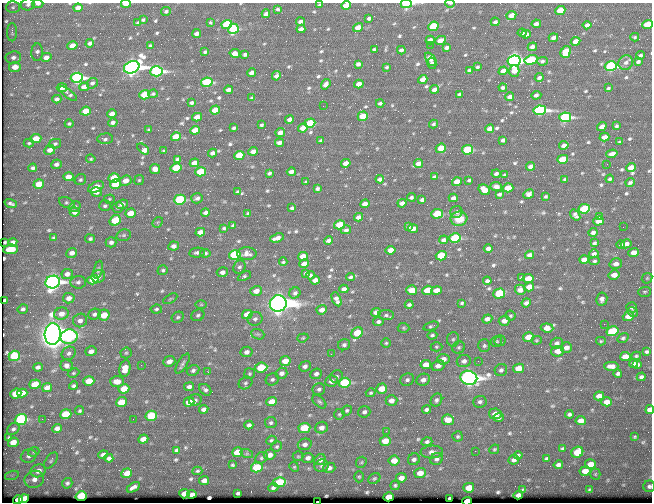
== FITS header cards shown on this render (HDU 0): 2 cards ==
NAXIS1  =                  650 / Width of table row in bytes
NAXIS2  =                  500 / Number of rows in table

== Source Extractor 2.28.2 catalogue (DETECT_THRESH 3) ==
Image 650 x 500 px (HDU 0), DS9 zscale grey, 1 PNG px = 1 image px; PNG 654 x 504 px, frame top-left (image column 1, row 500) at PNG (2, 3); each listed source drawn as its Kron ellipse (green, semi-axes under 4 px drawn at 4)
Background 354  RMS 1.2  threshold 3.49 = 3 sigma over >= 5 px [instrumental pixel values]
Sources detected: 629; of the 629, the 500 brightest by FLUX_AUTO listed and drawn (129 fainter detections omitted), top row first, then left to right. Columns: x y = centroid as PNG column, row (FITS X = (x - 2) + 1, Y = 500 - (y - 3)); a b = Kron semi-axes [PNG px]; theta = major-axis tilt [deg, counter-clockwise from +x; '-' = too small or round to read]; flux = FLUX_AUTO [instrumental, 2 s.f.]
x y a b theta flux
450 3 5 2 - 130
28 4 7 6 - 210
38 4 5 3 - 240
126 4 5 3 - 1300
406 4 5 3 - 8000
320 5 4 3 - 180
346 5 5 4 - 880
13 7 7 5 2 150
78 8 4 4 - 430
278 9 4 3 - 140
560 10 5 4 - 1900
166 11 5 4 - 150
266 14 4 3 - 250
511 15 5 4 - 780
369 18 4 3 - 190
143 20 4 3 - 130
301 22 4 4 - 380
495 22 4 3 - 210
138 23 4 3 - 140
210 23 3 3 - 94
227 24 5 4 - 4700
536 24 4 4 - 340
647 24 5 4 - 2700
587 25 4 4 - 310
433 26 5 4 - 3900
358 27 5 4 - 920
233 29 5 5 - 5100
301 29 4 4 - 280
12 32 9 5 -89 200
197 33 4 4 - 370
522 33 4 3 - 160
526 34 5 4 - 310
635 37 4 3 - 94
553 38 5 3 - 290
430 40 4 4 - 370
440 40 6 4 26 800
576 41 5 4 - 700
90 43 4 4 - 230
430 45 2 2 - 120
72 46 5 4 - 1000
150 46 3 3 - 100
532 47 4 4 - 280
447 48 4 3 - 220
374 49 3 3 - 100
401 50 4 3 - 230
37 52 8 6 87 250
205 52 4 3 - 140
566 52 6 5 - 2700
235 53 5 4 - 580
245 54 4 3 - 160
640 55 4 3 - 170
13 57 8 6 6 320
46 57 5 4 - 430
431 59 8 4 -53 370
531 60 6 4 14 4200
514 61 7 5 10 50000
542 61 5 4 - 150
638 61 4 3 - 160
432 63 6 4 -76 290
626 63 8 7 - 300
358 64 4 4 - 250
611 66 6 5 - 12000
15 67 6 5 - 930
132 67 8 6 23 57000
387 67 3 3 - 110
477 67 3 3 - 110
469 70 3 3 - 110
157 71 6 5 - 20000
503 71 5 4 - 500
514 71 6 5 - 710
252 73 4 4 - 370
276 76 5 4 - 320
77 78 6 5 - 19000
539 78 4 3 - 190
423 79 5 4 - 600
207 82 6 4 10 5700
92 83 6 5 - 190
326 84 5 4 - 370
359 84 5 4 - 720
84 87 5 4 - 490
503 87 4 3 - 160
62 88 5 4 - 1000
608 88 3 3 - 110
435 89 5 4 - 430
228 90 4 4 - 300
68 94 10 4 -37 240
153 94 4 4 - 110
459 94 3 3 - 96
145 95 5 4 - 3400
536 95 5 3 - 240
510 97 4 4 - 350
252 98 3 3 - 110
57 99 4 4 - 260
192 103 4 3 - 180
380 103 4 3 - 160
323 106 2 2 - 130
215 110 5 4 - 1600
540 110 6 4 8 21000
86 111 5 4 - 1800
112 114 5 4 - 510
363 116 5 4 - 1800
197 117 5 4 - 860
565 117 6 4 12 13000
290 119 4 4 - 310
113 122 5 3 - 230
310 123 5 4 - 3900
69 124 4 4 - 130
434 124 4 3 - 120
261 125 3 3 - 110
616 126 3 3 - 120
602 127 5 4 - 410
234 128 3 3 - 140
303 128 5 4 - 710
490 129 5 4 - 540
149 130 3 3 - 110
195 130 5 4 - 1300
280 132 5 4 - 620
176 137 5 4 - 2200
604 137 5 4 - 630
36 139 5 4 - 1400
105 139 8 5 4 270
321 140 4 3 - 140
503 140 4 4 - 240
620 142 4 3 - 110
29 143 5 3 - 110
279 143 4 4 - 270
55 144 6 4 13 150
564 145 4 4 - 310
441 148 5 4 - 1700
143 149 7 3 -39 1200
50 150 5 5 - 530
468 150 5 4 - 4800
164 151 4 3 - 120
253 151 5 4 - 480
212 153 4 3 - 310
612 154 5 4 - 590
239 155 5 4 - 2100
91 159 5 3 - 94
177 159 4 4 - 120
563 159 5 4 - 3200
194 163 5 4 - 680
346 163 5 4 - 610
418 163 5 4 - 460
56 164 5 4 - 290
607 164 2 2 - 240
531 166 5 4 - 380
33 168 4 3 - 200
176 168 5 4 - 3400
631 168 5 4 - 900
155 169 5 5 - 600
200 172 5 4 - 3100
291 172 4 4 - 340
269 173 4 3 - 150
496 174 4 3 - 190
505 175 3 3 - 120
68 177 5 4 - 870
434 177 4 3 - 150
114 178 5 4 - 2000
380 179 4 4 - 230
565 179 3 3 - 110
610 179 4 3 - 140
80 180 6 5 - 150
139 180 5 4 - 93
469 180 3 3 - 110
126 181 6 5 - 680
306 182 3 3 - 110
457 182 5 4 - 1000
630 183 4 3 - 160
39 184 5 4 - 1700
115 184 5 4 - 3500
496 186 6 4 -6 260
96 187 8 5 27 1300
508 188 5 4 - 1800
317 189 4 3 - 150
484 190 6 5 - 1000
96 192 6 5 - 440
237 192 3 3 - 130
499 194 4 3 - 180
529 194 5 4 - 340
546 196 3 3 - 100
411 197 4 3 - 170
197 198 6 5 - 200
453 198 4 4 - 320
109 199 5 4 - 96
180 200 6 5 - 6800
422 200 4 3 - 210
11 203 6 3 -18 170
67 203 8 5 -25 170
402 203 4 4 - 320
122 204 6 4 23 440
365 204 5 4 - 680
105 206 6 5 - 170
75 207 6 5 - 170
118 207 5 5 - 180
292 208 4 3 - 160
584 209 6 4 9 5300
75 212 5 4 - 400
205 212 4 4 - 280
456 212 6 6 - 220
130 213 5 4 - 1300
248 214 4 3 - 140
437 214 6 4 4 2900
575 215 6 4 -51 200
599 216 4 3 - 100
358 217 4 4 - 410
459 219 8 7 - 1200
115 220 6 5 - 2600
598 221 5 4 - 690
158 222 6 4 43 120
233 225 4 3 - 130
340 225 5 4 - 2700
408 227 4 3 - 140
623 227 2 2 - 260
224 228 3 3 - 110
413 229 5 4 - 410
346 230 5 4 - 170
200 232 5 4 - 590
593 232 4 4 - 240
124 235 7 5 15 160
53 238 3 3 - 120
277 238 7 4 18 440
455 238 6 4 14 7400
90 239 5 4 - 160
328 240 4 3 - 240
444 240 4 3 - 250
5 242 3 3 - 110
13 242 4 4 - 220
111 242 5 5 - 280
594 243 4 3 - 150
621 244 4 3 - 160
626 244 5 4 - 420
173 246 5 4 - 400
488 248 4 4 - 290
10 249 7 4 8 1700
390 250 5 4 - 680
72 253 5 4 - 440
197 253 7 5 9 200
205 253 5 4 - 140
634 253 5 4 - 680
247 254 9 6 0 360
594 254 5 4 - 260
235 255 6 5 - 5900
529 255 4 4 - 330
303 256 5 4 - 880
441 256 5 4 - 2500
584 259 5 4 - 610
594 261 5 4 - 140
283 262 4 3 - 110
304 264 5 4 - 650
616 264 6 5 - 420
239 267 7 6 - 170
98 270 9 4 76 130
163 270 5 5 - 140
222 272 6 5 - 370
306 273 4 3 - 130
67 274 6 5 - 410
310 275 4 3 - 150
614 275 5 4 - 760
98 276 7 6 - 460
244 276 7 4 28 130
351 277 4 3 - 150
522 278 4 3 - 150
647 278 6 4 44 100
528 279 5 4 - 1300
93 280 5 4 - 1500
315 280 5 4 - 420
487 281 4 4 - 170
53 282 7 6 - 34000
78 282 7 6 - 210
529 287 5 4 - 790
344 289 4 4 - 290
411 290 5 5 - 990
427 290 5 4 - 1800
436 290 5 4 - 720
520 290 5 5 - 330
256 291 6 4 18 590
645 292 6 5 - 130
295 293 6 5 - 190
499 294 6 5 - 3700
69 298 6 5 - 500
170 299 8 3 30 95
337 299 7 4 -64 350
602 299 6 5 - 330
4 301 4 3 - 370
278 303 8 8 - 120000
462 303 3 3 - 100
526 303 5 4 - 280
201 304 6 4 0 96
409 305 4 3 - 180
632 307 5 5 - 250
23 309 5 4 - 170
156 309 6 4 6 140
322 310 5 4 - 520
376 312 5 4 - 430
633 312 5 4 - 160
61 314 7 6 - 750
94 314 6 5 - 230
247 314 5 4 - 1300
104 315 6 5 - 1400
198 315 7 5 26 170
386 315 8 5 -1 160
510 316 5 5 - 110
628 316 6 5 - 990
178 317 6 5 - 150
255 319 7 6 - 220
487 319 5 4 - 330
80 320 7 6 - 390
504 321 5 5 - 500
378 322 5 4 - 210
604 324 2 2 - 350
431 326 8 3 17 120
404 328 6 5 - 110
547 328 6 4 -6 850
612 331 6 5 - 4400
357 333 6 5 - 2900
53 334 11 8 87 160000
258 334 7 5 -19 130
432 335 5 4 - 140
69 337 8 7 - 7900
528 337 5 4 - 1400
303 338 6 4 20 99
623 338 6 4 35 150
453 339 7 6 - 180
536 340 5 4 - 99
497 341 5 5 - 110
500 341 5 5 - 120
601 341 5 4 - 100
386 343 5 4 - 120
557 343 6 5 - 260
344 345 6 5 - 210
484 345 6 6 - 170
436 347 6 4 -1 100
459 347 6 6 - 150
566 347 5 5 - 470
91 351 6 4 18 390
558 351 6 5 - 700
247 352 6 5 - 330
647 352 4 4 - 130
69 353 7 6 - 250
126 353 5 5 - 110
331 354 2 2 - 210
14 356 6 5 - 3300
636 356 5 3 - 110
625 357 5 4 - 880
443 359 6 5 - 600
169 361 6 5 - 470
285 361 5 5 - 1100
464 361 7 6 - 350
478 361 2 2 - 190
183 363 11 4 59 220
633 363 5 4 - 220
637 364 5 4 - 260
66 365 6 5 - 400
141 365 3 2 - 94
426 365 5 4 - 870
305 366 6 5 - 270
438 366 7 5 25 440
611 366 7 4 0 510
38 367 5 4 - 220
261 368 6 5 - 2700
519 368 5 4 - 1400
125 369 8 5 78 1100
193 370 6 5 - 200
501 370 6 6 - 220
208 372 3 3 - 96
73 373 6 4 26 100
281 373 6 5 - 340
249 374 5 5 - 120
316 374 6 5 - 250
618 374 4 3 - 160
337 377 7 6 - 170
641 377 4 4 - 250
469 378 8 7 - 57000
272 379 7 5 28 170
407 380 7 6 - 210
423 380 7 6 - 430
89 381 5 4 - 1600
117 381 7 5 -2 840
331 381 6 5 - 420
245 383 7 6 - 180
345 383 6 5 - 8800
35 384 5 5 - 2000
74 386 4 4 - 180
189 387 5 4 - 260
47 388 5 4 - 590
124 389 5 5 - 1600
319 389 6 6 - 210
382 389 5 5 - 1200
205 390 7 5 -41 210
16 393 6 4 22 2100
22 393 5 4 - 630
371 393 5 4 - 110
599 396 5 4 - 670
195 400 6 5 - 130
436 400 7 5 59 200
391 401 6 5 - 450
121 402 5 4 - 1600
189 402 5 4 - 1200
272 402 5 4 - 1000
319 402 8 5 -44 150
480 402 7 6 - 200
607 402 5 4 - 660
204 409 5 4 - 320
347 410 5 4 - 130
426 410 4 3 - 200
650 410 4 4 - 740
79 411 4 4 - 110
364 412 6 6 - 240
66 414 6 5 - 2900
339 414 5 5 - 120
495 414 6 5 - 790
569 414 4 3 - 180
151 416 6 5 - 5100
498 417 5 4 - 230
21 419 6 5 - 7300
42 419 2 2 - 160
133 419 2 2 - 160
448 420 6 5 - 1100
581 421 5 4 - 600
271 423 5 5 - 160
249 425 4 4 - 250
57 428 5 4 - 340
304 428 6 5 - 2100
322 428 6 5 - 420
13 429 7 5 39 210
386 431 2 2 - 440
458 436 5 5 - 130
634 436 3 3 - 120
9 437 4 3 - 120
143 439 5 4 - 670
271 440 5 4 - 120
385 441 5 5 - 1300
13 442 5 4 - 920
427 442 5 4 - 170
305 444 7 5 15 300
277 446 5 5 - 130
494 449 5 4 - 99
562 449 3 3 - 110
177 450 4 4 - 160
475 451 2 2 - 280
34 452 6 4 23 110
237 452 5 5 - 2500
432 452 11 6 2 390
577 452 6 5 - 2700
247 454 6 4 -18 130
103 455 5 4 - 400
270 455 6 5 - 530
518 455 4 3 - 130
29 456 8 6 23 270
298 456 5 5 - 99
109 458 4 4 - 240
261 458 7 5 30 150
308 458 6 5 - 320
414 459 6 5 - 240
436 459 7 5 30 230
546 459 4 3 - 130
320 460 6 5 - 470
514 460 5 4 - 250
51 461 9 5 54 150
394 461 5 5 - 940
361 462 6 5 - 110
590 464 5 5 - 780
232 465 4 3 - 110
558 465 5 4 - 260
322 466 7 6 - 190
257 467 6 5 - 4800
294 467 5 4 - 100
329 468 6 5 - 280
38 471 8 6 22 650
197 471 5 3 - 110
585 471 5 4 - 820
127 473 5 4 - 1100
420 473 6 5 - 880
595 474 5 5 - 110
12 475 7 4 18 180
359 477 5 4 - 110
374 478 6 5 - 130
401 478 5 4 - 530
34 479 10 8 22 620
204 481 5 4 - 510
279 482 6 5 - 3900
67 483 5 5 - 160
395 485 4 4 - 120
649 486 6 5 - 200
133 487 7 3 32 250
273 488 5 4 - 160
469 488 5 5 - 1200
523 490 4 3 - 100
589 490 3 3 - 120
238 493 4 3 - 130
184 494 5 4 - 770
192 494 4 4 - 420
518 495 5 4 - 310
81 496 5 4 - 5300
389 497 5 4 - 1700
450 498 4 3 - 190
24 499 5 4 - 1300
18 500 5 4 - 1700
467 501 5 3 - 6400
317 502 3 2 - 260
At the frame edge (FLAGS 8, measured only in part): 12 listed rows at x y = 450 3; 28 4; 38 4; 126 4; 406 4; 320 5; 346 5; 647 24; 650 410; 649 486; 467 501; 317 502
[129 fainter detections neither listed nor drawn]